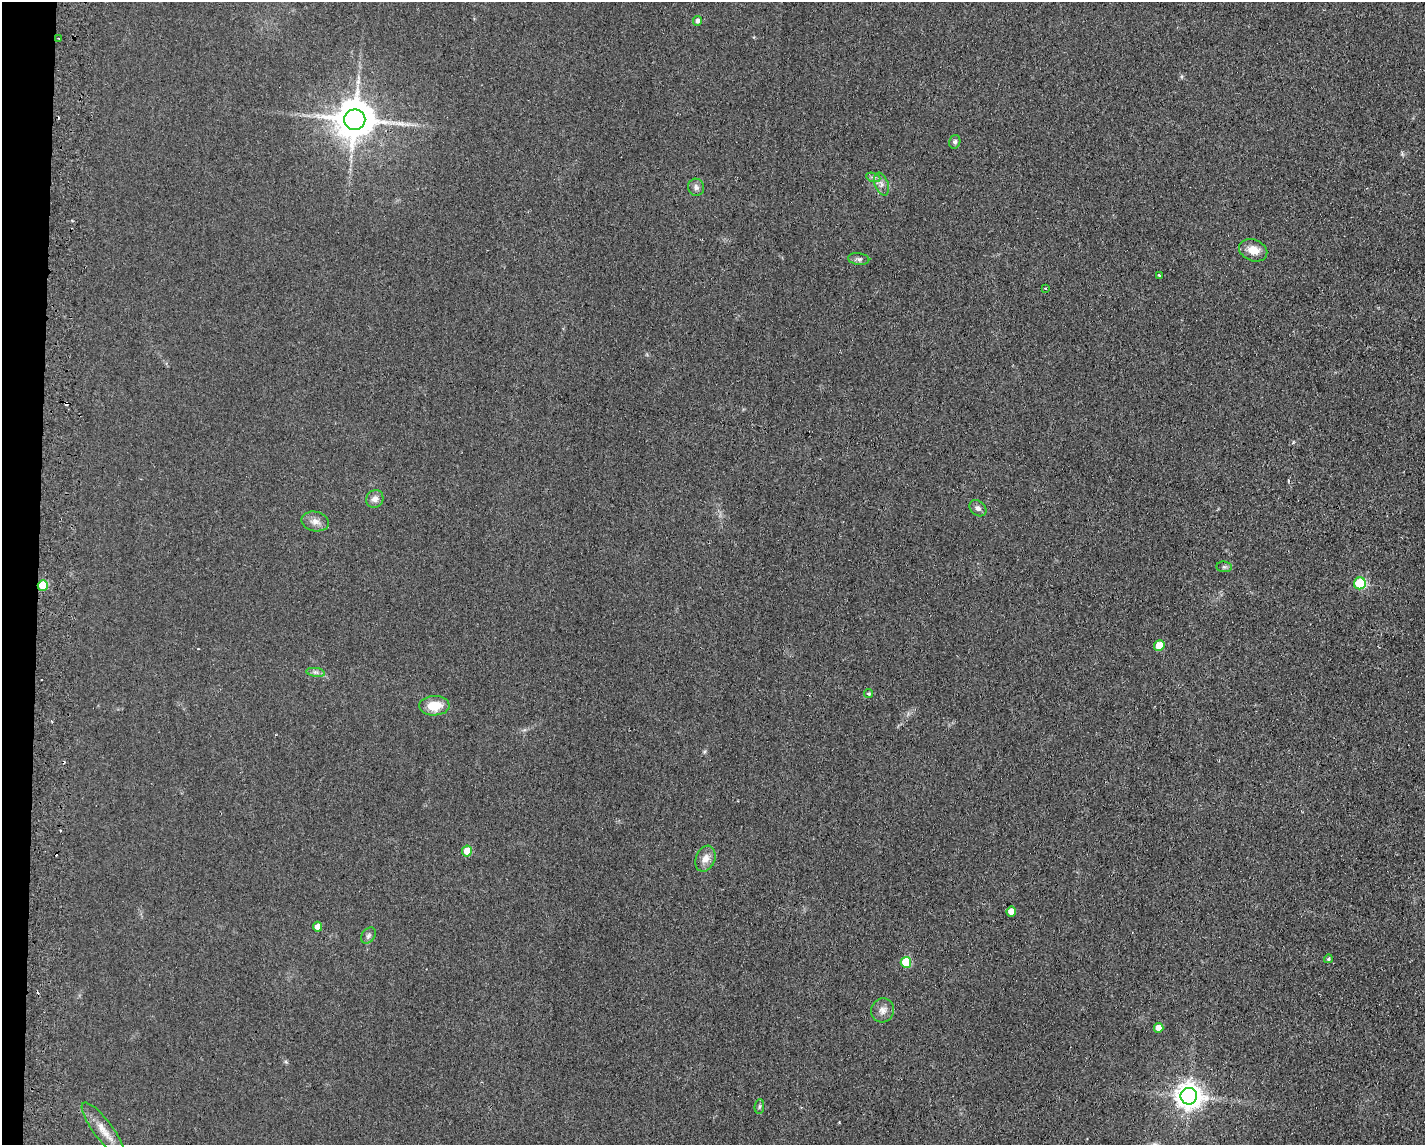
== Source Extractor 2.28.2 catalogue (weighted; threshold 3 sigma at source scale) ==
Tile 7 of 3 x 4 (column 1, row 3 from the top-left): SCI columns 2591-4013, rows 1189-2331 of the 7006 x 4818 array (HDU 1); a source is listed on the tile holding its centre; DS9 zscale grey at full resolution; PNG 1427 x 1147 px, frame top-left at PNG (2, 2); each listed source drawn as its Kron ellipse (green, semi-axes under 4 px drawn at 4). Shown black and unused: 3% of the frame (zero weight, under 2 of 3 exposures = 3% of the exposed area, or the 3 px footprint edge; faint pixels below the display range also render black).
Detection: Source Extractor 2.28.2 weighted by HDU 2 'WHT'; one run over the whole footprint, this tile lists its part. Background 0.0455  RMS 0.0084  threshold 0.0379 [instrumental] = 3 sigma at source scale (4.5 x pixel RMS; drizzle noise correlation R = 1.50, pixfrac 1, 0.05/0.05 arcsec/px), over >= 5 px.
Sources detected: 40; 7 cosmic-ray / hot-pixel residue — neither listed nor drawn; the other 33 listed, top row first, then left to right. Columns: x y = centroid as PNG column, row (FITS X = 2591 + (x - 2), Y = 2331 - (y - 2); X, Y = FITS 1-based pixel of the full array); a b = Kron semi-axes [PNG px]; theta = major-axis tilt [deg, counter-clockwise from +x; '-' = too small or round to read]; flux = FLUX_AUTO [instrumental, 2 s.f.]
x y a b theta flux
697 21 5 4 - 2.7
59 38 2 2 - 0.73
355 120 10 10 - 2800
955 142 7 5 73 2
873 177 7 4 -19 1.7
882 184 12 6 -69 4.2
696 187 9 8 - 3.1
1253 250 14 10 -22 10
859 259 10 6 -6 2.5
1159 275 3 2 - 0.86
1045 288 3 2 - 0.98
375 499 9 8 - 4.8
978 508 9 7 -41 3.3
315 521 14 9 -11 5.9
1224 567 8 5 -6 1.8
1360 583 6 6 - 61
43 585 5 5 - 38
1159 646 5 5 - 19
316 672 9 4 -8 2.5
869 694 4 4 - 1.3
434 706 15 10 2 17
467 851 5 5 - 18
705 859 13 9 68 7
1011 912 5 4 - 8.7
318 927 5 4 - 8
368 936 9 6 51 2.3
1328 959 4 3 - 1.3
906 962 5 5 - 34
883 1010 12 11 - 5.3
1159 1028 5 5 - 8.8
1189 1096 8 8 - 920
759 1107 7 4 83 1.5
103 1130 33 9 -53 12
Overlapping masked pixels (flux is a lower limit): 2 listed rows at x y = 355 120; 43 585